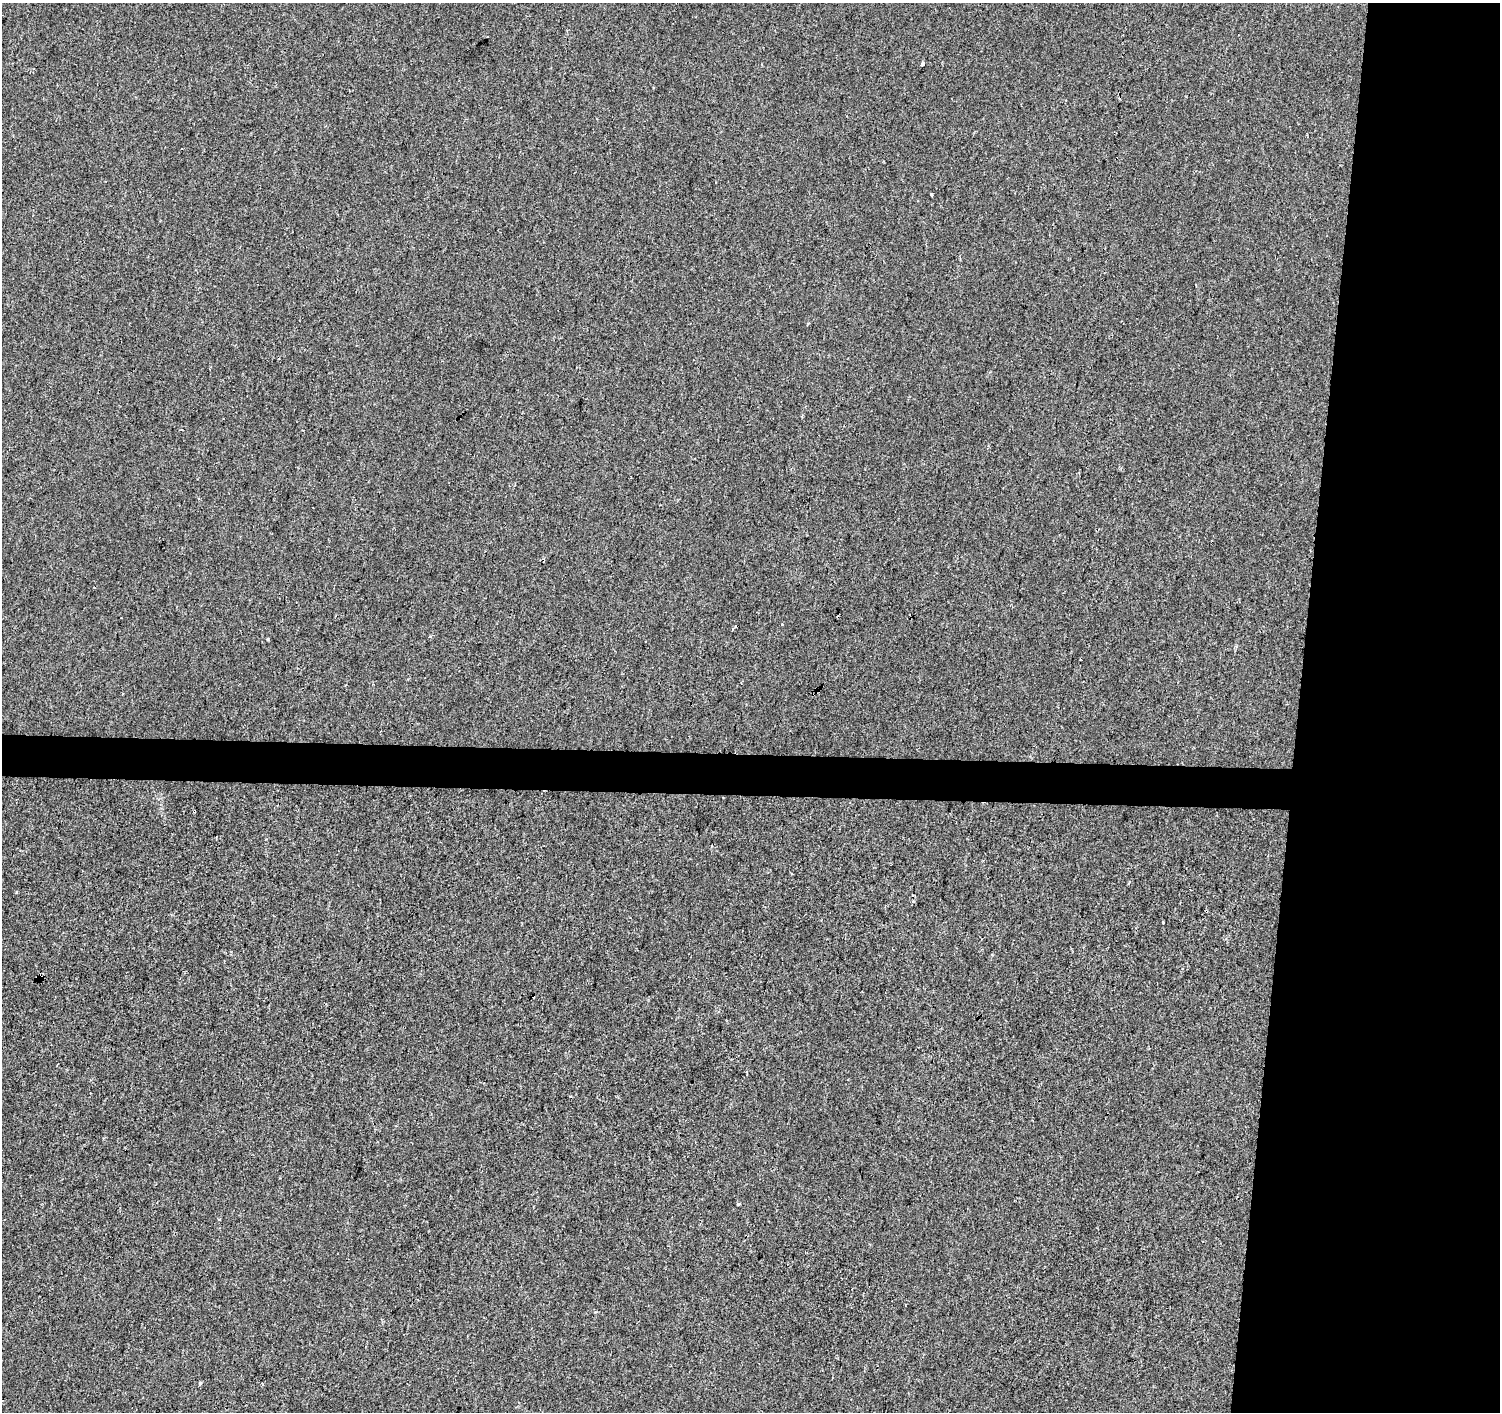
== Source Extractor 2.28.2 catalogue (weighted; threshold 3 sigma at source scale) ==
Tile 6 of 3 x 3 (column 3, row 2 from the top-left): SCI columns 3005-4502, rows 1692-3101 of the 4502 x 4738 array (HDU 1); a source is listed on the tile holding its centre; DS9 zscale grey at full resolution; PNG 1502 x 1414 px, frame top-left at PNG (2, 3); no overlay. Shown black and unused: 16% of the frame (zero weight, under 2 of 3 exposures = <1% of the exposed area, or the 3 px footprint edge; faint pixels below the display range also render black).
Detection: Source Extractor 2.28.2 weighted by HDU 2 'WHT'; one run over the whole footprint, this tile lists its part. Background -7.82e-04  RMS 0.0042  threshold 0.0187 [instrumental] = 3 sigma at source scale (4.5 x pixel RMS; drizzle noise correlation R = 1.50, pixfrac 1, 0.0396/0.0396 arcsec/px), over >= 5 px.
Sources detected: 15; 3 cosmic-ray / hot-pixel residue — not listed; the other 12 listed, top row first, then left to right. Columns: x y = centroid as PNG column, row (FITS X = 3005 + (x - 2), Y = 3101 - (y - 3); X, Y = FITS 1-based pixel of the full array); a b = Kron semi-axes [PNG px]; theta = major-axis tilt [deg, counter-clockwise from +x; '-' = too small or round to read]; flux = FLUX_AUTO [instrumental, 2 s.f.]
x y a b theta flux
923 63 4 3 - 1.4
931 194 3 3 - 0.97
1195 285 3 2 - 0.47
838 617 3 3 - 2
782 624 3 2 - 0.81
430 636 3 3 - 1.1
267 639 3 3 - 0.52
1191 890 3 2 - 0.43
533 996 3 3 - 0.98
738 1204 3 3 - 0.93
219 1219 3 3 - 1.1
200 1383 3 3 - 2.2
Overlapping masked pixels (flux is a lower limit): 2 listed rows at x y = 838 617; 533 996
Unlisted compact peaks at least as high as the median listed source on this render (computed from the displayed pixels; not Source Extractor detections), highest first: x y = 1163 922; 16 892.